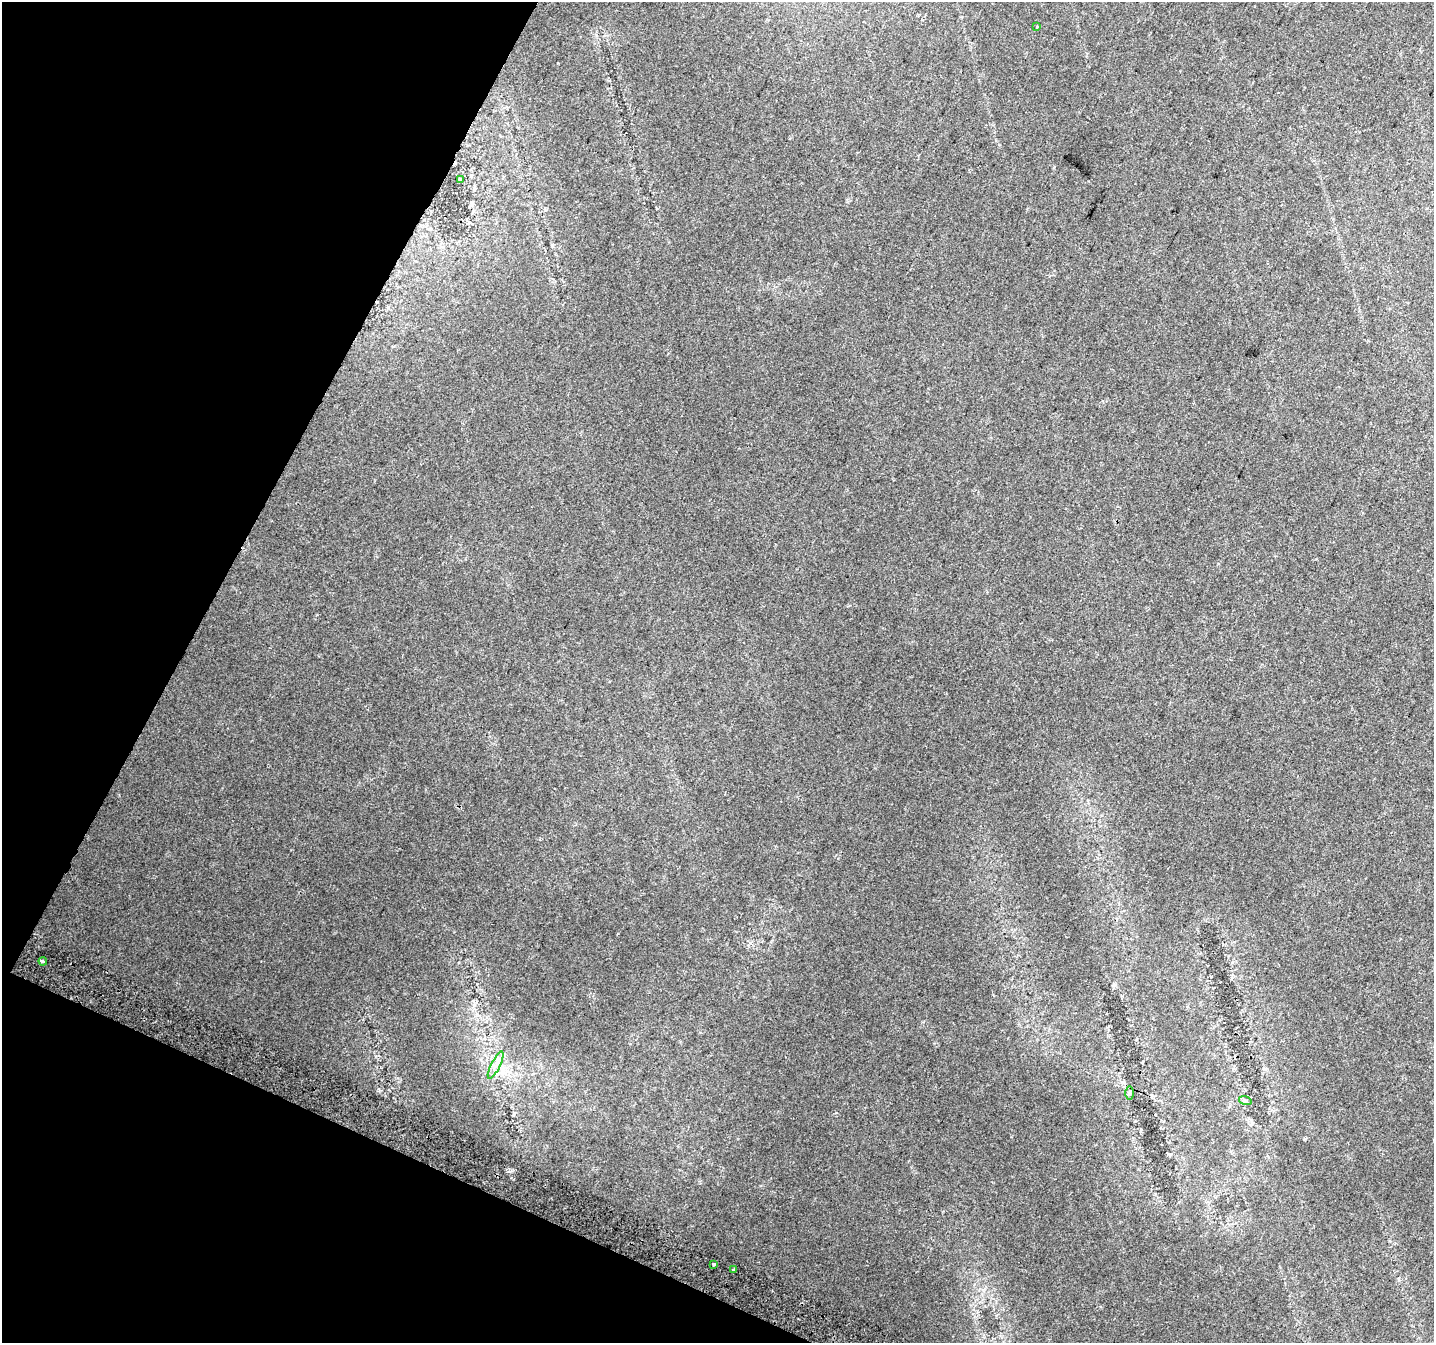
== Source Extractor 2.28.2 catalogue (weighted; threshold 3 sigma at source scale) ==
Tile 9 of 4 x 4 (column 1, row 3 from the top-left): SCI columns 28-1459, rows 1648-2988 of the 5773 x 5911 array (HDU 1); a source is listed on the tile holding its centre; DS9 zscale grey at full resolution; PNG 1436 x 1345 px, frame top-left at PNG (2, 2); each listed source drawn as its Kron ellipse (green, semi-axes under 4 px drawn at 4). Shown black and unused: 22% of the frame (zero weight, under 2 of 3 exposures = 2% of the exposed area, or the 3 px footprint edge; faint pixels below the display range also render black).
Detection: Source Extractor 2.28.2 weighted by HDU 2 'WHT'; one run over the whole footprint, this tile lists its part. Background 0.0321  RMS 0.01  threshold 0.046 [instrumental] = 3 sigma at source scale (4.5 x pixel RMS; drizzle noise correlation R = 1.50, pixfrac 1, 0.0396/0.0396 arcsec/px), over >= 5 px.
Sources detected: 8; all 8 listed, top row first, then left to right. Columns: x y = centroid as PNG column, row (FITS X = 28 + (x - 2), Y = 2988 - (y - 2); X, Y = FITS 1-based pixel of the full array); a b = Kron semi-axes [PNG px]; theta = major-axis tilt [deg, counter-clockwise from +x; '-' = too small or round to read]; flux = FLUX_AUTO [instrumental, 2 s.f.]
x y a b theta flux
1037 27 3 3 - 2.2
460 179 2 2 - 0.61
43 961 4 3 - 4.8
496 1065 15 4 63 6.7
1130 1093 6 4 89 1.5
1245 1100 6 4 -17 1.4
714 1265 4 3 - 5.5
733 1269 3 2 - 2